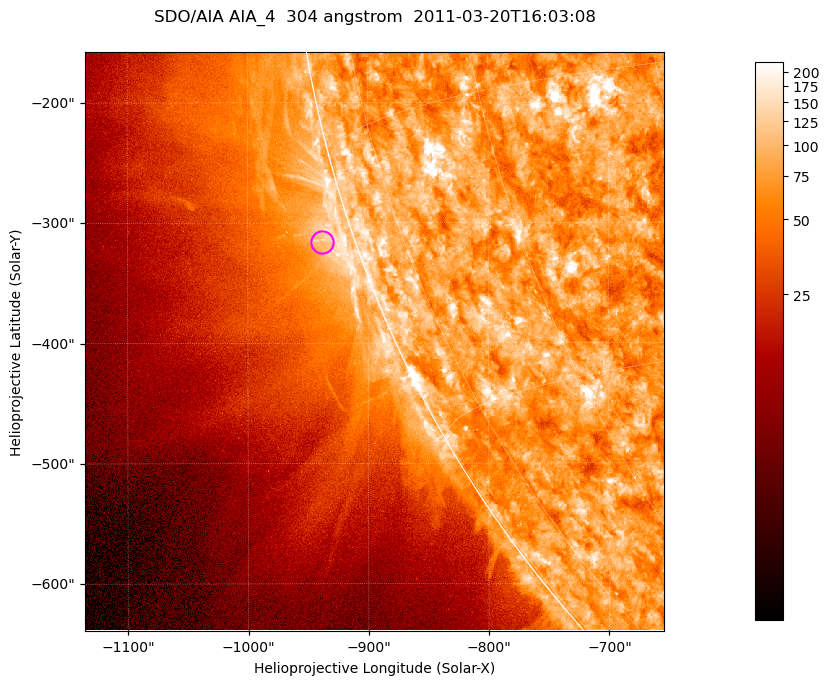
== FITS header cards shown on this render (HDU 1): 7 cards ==
TELESCOP= 'SDO/AIA '           / For AIA: SDO/AIA
INSTRUME= 'AIA_4   '           / For AIA: AIA_ATA1, AIA_ATA2, AIA_ATA3 or AIA_AT
WAVELNTH=                  304 / [angstrom] Wavelength
WAVEUNIT= 'angstrom'           / Wavelength unit: angstrom
DATE-OBS= '2011-03-20T16:03:08.125' / [ISO] Date when observation started; ISO 8
CTYPE1  = 'HPLN-TAN'           / CTYPE1; Typically HPLN
CTYPE2  = 'HPLT-TAN'           / CTYPE2; Typically HPLT

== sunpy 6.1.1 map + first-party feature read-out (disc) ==
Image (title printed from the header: SDO/AIA AIA_4  304 angstrom  2011-03-20T16:03:08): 802 x 802 px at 0.6 arcsec/px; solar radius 964 arcsec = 1606 px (partial field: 3.5% of the solar disc is inside the frame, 44% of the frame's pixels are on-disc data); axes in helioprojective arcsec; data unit not stated in the header (colour bar unlabelled)
Orientation: roll -0.132 deg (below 1 deg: not rotated)
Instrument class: DISC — disc imager (sunpy class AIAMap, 304 A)
Bright regions (active regions / flare kernels): reference = the on-disc median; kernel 7 px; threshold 5 sigma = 126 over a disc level ~76.4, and >= 1.15x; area >= 643 px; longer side >= 10 px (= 6 arcsec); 0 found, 0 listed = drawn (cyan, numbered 1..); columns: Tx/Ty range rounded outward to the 2 arcsec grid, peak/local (2 s.f.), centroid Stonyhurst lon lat
Off-limb structures (1.02-1.3 R_sun): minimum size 321 px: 4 found; the strongest spans PA ~105..110 deg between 1.02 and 1.05 R_sun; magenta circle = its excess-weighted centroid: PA ~110 deg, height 1.03 R_sun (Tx ~-938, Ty ~-316 arcsec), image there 1.8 x the reference